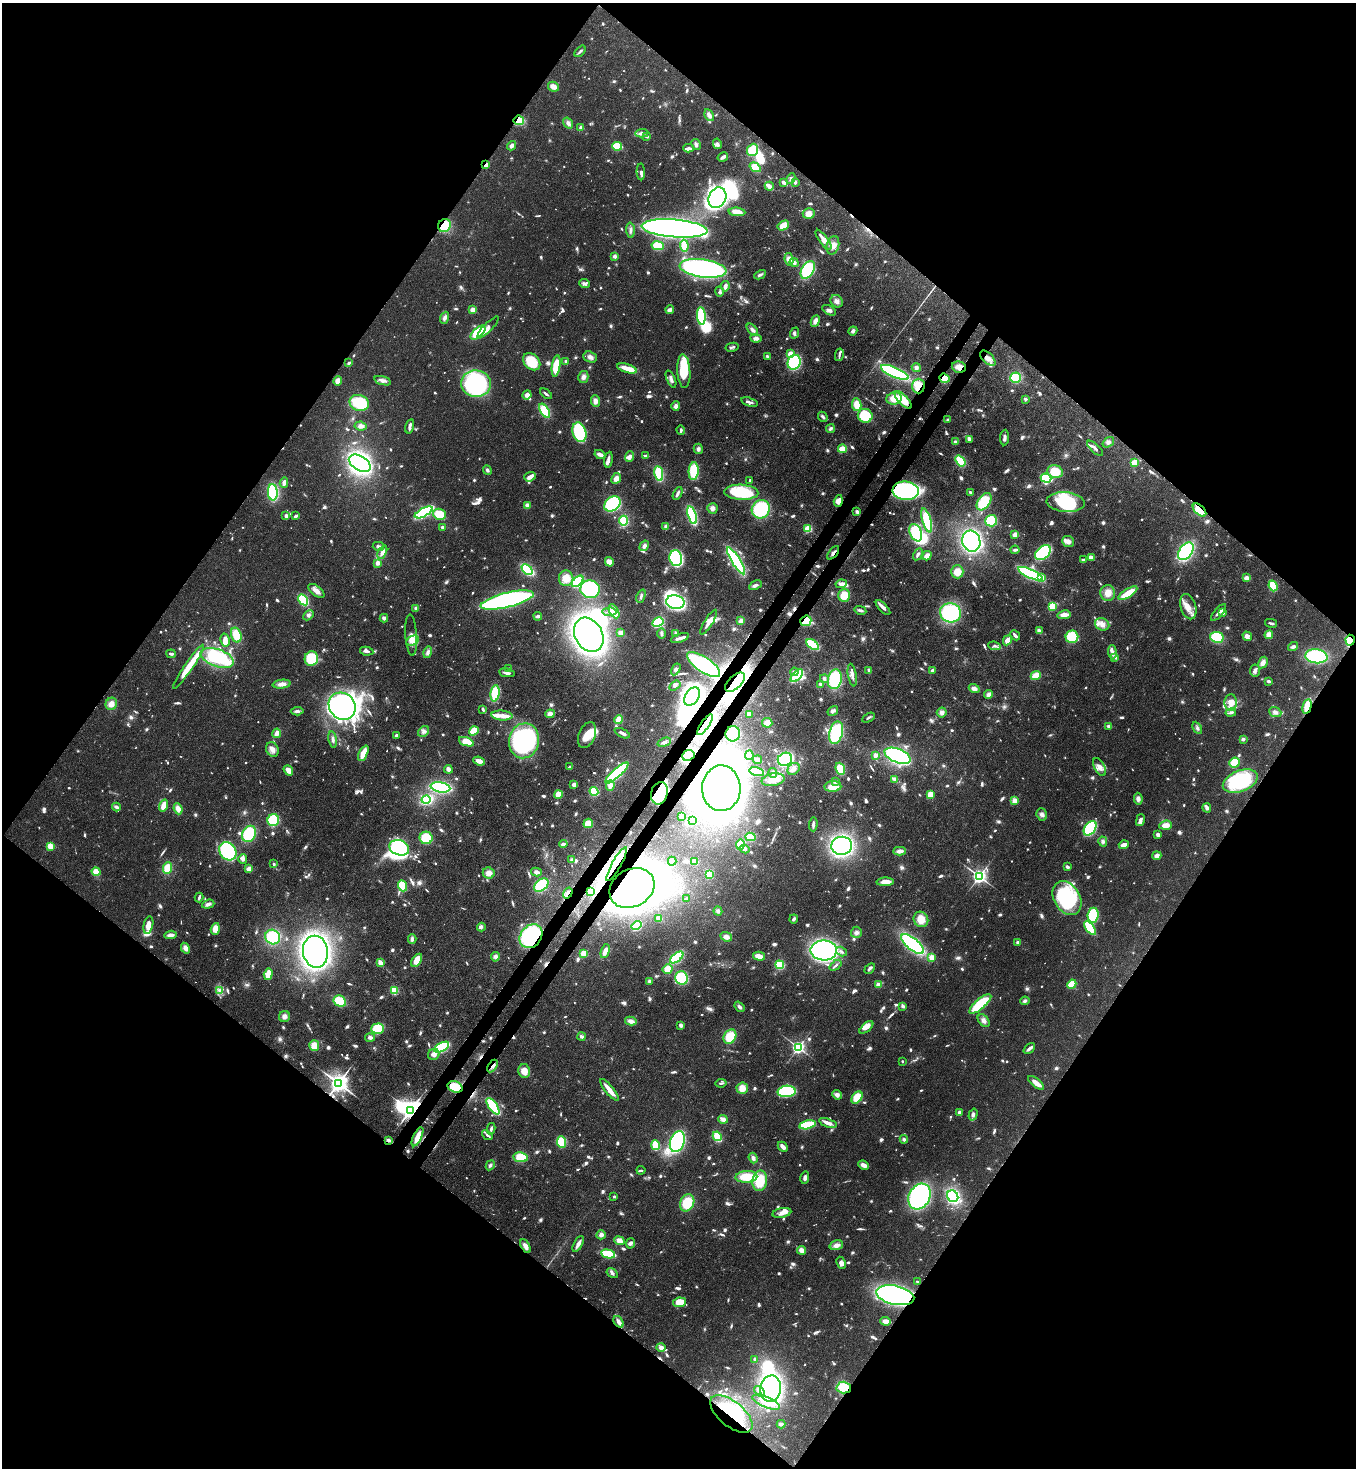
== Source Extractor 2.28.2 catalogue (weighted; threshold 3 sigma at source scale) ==
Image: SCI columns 229-5642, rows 59-5921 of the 6014 x 5992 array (HDU 1 of 3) = the unmasked area's bounding box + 8 px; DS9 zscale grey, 4 x 4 block average (1 PNG px = mean of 4 x 4 image px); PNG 1358 x 1470 px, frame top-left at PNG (2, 3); each listed source drawn as its Kron ellipse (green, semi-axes under 4 px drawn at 4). Shown black and unused: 51% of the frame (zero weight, under 3 of 4 exposures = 7% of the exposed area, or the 3 px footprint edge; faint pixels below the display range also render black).
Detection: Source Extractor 2.28.2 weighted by HDU 2 'WHT'. Background 0.0809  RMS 0.0037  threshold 0.0168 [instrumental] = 3 sigma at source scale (4.5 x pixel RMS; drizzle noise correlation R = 1.50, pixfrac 1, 0.05/0.05 arcsec/px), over >= 5 px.
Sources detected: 1480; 46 too faint to see at this stretch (4 x 4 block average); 31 inside a brighter object's white glare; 3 cosmic-ray / hot-pixel residue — neither listed nor drawn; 24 coinciding with a brighter row at this scale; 87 inside a brighter listed object's ellipse — not listed separately; of the other 1289, all 500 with FLUX_AUTO >= 5.18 (the completeness limit of this list) listed and drawn (789 fainter detections not listed), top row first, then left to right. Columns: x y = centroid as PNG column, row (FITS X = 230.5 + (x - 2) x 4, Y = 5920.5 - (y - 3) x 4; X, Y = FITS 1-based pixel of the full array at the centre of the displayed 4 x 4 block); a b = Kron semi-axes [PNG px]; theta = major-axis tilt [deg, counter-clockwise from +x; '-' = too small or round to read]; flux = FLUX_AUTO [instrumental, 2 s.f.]
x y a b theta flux
580 51 7 3 47 5.3
553 87 6 4 -28 17
709 115 6 4 -59 12
519 120 5 4 - 58
568 123 6 4 -57 9.3
581 127 4 3 - 6.8
642 133 7 4 4 9.1
646 136 3 2 - 9
696 144 6 4 -61 6.5
717 144 5 4 - 8.6
512 146 5 3 - 10
617 146 5 3 - 110
688 148 5 3 - 9.4
753 150 6 5 - 68
723 157 5 2 - 10
486 165 2 2 - 48
755 167 6 4 -34 39
641 172 8 3 -88 7.1
791 179 5 3 - 5.3
784 182 4 2 - 11
795 182 4 3 - 5.8
769 186 4 2 - 40
717 198 10 8 64 520
737 212 8 4 -4 29
809 214 6 5 - 18
444 225 7 6 - 71
783 226 6 4 31 34
675 228 33 9 -4 1700
631 230 8 3 -87 7.8
823 240 12 4 -53 27
833 245 9 6 76 19
658 246 6 4 -10 40
684 246 6 4 -82 35
615 256 4 4 - 6.4
789 259 6 4 -82 19
794 263 5 4 - 8.5
703 268 23 9 -8 750
808 270 10 6 60 170
760 275 6 3 27 6.9
585 283 5 3 - 7.4
725 286 5 3 - 8.5
719 292 5 4 - 5.4
837 301 7 6 - 11
472 310 2 2 - 81
670 310 4 3 - 15
829 310 7 4 -32 7.8
701 316 9 4 -85 140
445 318 6 4 69 8.4
815 321 6 4 66 14
488 327 14 4 46 19
752 330 7 3 -47 8.8
853 331 5 3 - 7.7
478 333 9 4 42 82
794 333 6 3 67 5.5
756 338 6 3 -5 10
732 347 6 2 12 5.5
790 354 4 3 - 20
839 355 6 2 78 5.7
767 356 2 2 - 5.8
590 357 7 5 -21 11
988 358 9 5 -44 17
566 361 2 2 - 7.9
532 362 10 7 -45 72
794 362 7 6 - 190
349 363 3 2 - 6.2
556 366 11 3 83 82
916 367 4 4 - 7.2
959 367 7 5 -13 20
627 368 10 3 -17 45
684 371 17 6 -86 94
895 372 15 5 -24 400
583 377 6 5 - 11
945 378 5 4 - 30
1016 378 5 5 - 110
671 379 9 3 -67 9.2
338 381 5 4 - 18
382 381 9 3 -16 11
476 384 15 13 -5 390
918 386 7 6 - 44
546 394 7 2 -38 5.4
527 395 4 4 - 12
894 398 7 6 - 33
1025 399 3 3 - 6
903 400 11 4 -47 46
595 401 6 4 -84 13
749 402 8 2 -17 7.1
359 403 10 8 -14 160
857 405 6 4 -81 36
676 406 5 4 - 10
545 411 8 4 -58 67
865 416 7 7 - 98
823 417 5 3 - 6.2
948 420 3 2 - 5.2
360 426 6 4 -8 10
410 426 7 3 75 8.4
831 428 5 4 - 5.7
681 430 5 3 - 5.4
579 432 10 6 -71 180
1004 437 8 3 85 9.9
969 439 4 3 - 6.2
955 442 4 4 - 6.1
1108 442 6 4 39 7.3
1095 448 10 3 -43 8.6
698 449 5 4 - 7.6
842 449 4 3 - 43
600 455 5 3 - 15
646 456 4 2 - 9.4
629 457 6 4 68 11
608 460 8 3 83 9.8
960 461 6 3 -52 82
360 463 12 7 -31 600
1134 463 4 3 - 29
487 470 5 3 - 6.4
694 471 9 5 86 89
1055 472 8 6 -17 44
659 474 7 4 -81 110
530 477 6 4 19 12
616 478 6 4 64 14
1046 478 5 3 - 180
750 480 2 2 - 8.2
284 483 5 3 - 11
906 491 13 9 -4 520
273 492 8 5 -87 180
741 492 17 7 -3 130
971 492 3 2 - 5.7
678 493 7 2 62 5.9
838 501 6 4 73 15
984 502 10 6 55 120
1066 502 19 10 -4 120
612 504 9 6 38 370
527 505 4 3 - 11
712 508 5 5 - 11
761 509 9 9 - 160
1199 510 8 4 -43 64
424 512 10 3 29 250
857 512 3 3 - 6.9
439 514 6 5 - 65
692 515 9 3 -73 190
286 516 3 2 - 16
296 516 3 2 - 8.7
927 520 12 4 -73 97
624 521 5 3 - 140
991 521 6 6 - 78
442 527 2 2 - 24
666 527 4 3 - 9
808 529 2 2 - 170
916 533 9 5 -66 100
1015 534 4 4 - 12
971 541 10 9 - 360
1068 541 6 5 - 12
378 546 6 3 -14 6.8
644 546 5 4 - 11
1015 550 4 2 - 5.9
1186 551 10 6 55 290
382 552 7 4 65 14
833 553 8 2 50 7.6
1043 553 9 6 40 250
918 554 6 3 60 6.5
927 556 5 3 - 13
1091 557 4 2 - 20
676 558 8 6 -78 310
1083 560 4 3 - 6.6
736 561 15 4 -58 340
609 562 5 4 - 20
377 563 2 2 - 47
527 569 6 4 -43 130
957 572 6 6 - 28
1030 574 13 4 -25 450
1042 577 2 2 - 26
566 578 8 7 - 38
1247 578 4 3 - 19
578 581 7 4 45 110
841 584 6 3 10 13
755 585 7 3 27 8.2
1273 586 5 4 - 77
590 589 9 9 - 210
316 591 9 5 -38 16
1108 593 8 7 - 24
1128 593 11 3 33 65
844 595 6 6 - 42
641 596 7 2 67 6.4
303 600 6 3 -58 170
507 600 27 7 14 710
675 602 9 7 -11 350
1052 606 4 3 - 72
1188 607 13 8 -73 26
416 608 4 4 - 5.5
883 608 9 3 -47 12
860 610 6 3 -13 6.7
614 611 7 4 -60 39
610 612 7 3 3 8.2
1218 612 10 2 50 12
1223 612 4 3 - 12
950 613 10 9 - 230
308 615 6 3 45 5.6
1064 615 7 4 8 15
538 616 4 2 - 9.5
384 618 4 4 - 7.1
741 621 4 4 - 11
806 621 5 5 - 130
658 622 6 4 30 200
708 622 14 4 59 17
1271 623 6 2 -13 5.8
1102 624 7 6 - 14
1039 631 4 2 - 12
620 633 2 2 - 67
662 633 5 3 - 6.4
676 633 3 3 - 6
236 635 7 5 -74 47
411 635 20 6 -86 19
589 635 18 13 -59 1100
1015 635 5 2 - 11
1269 635 4 3 - 20
1247 636 5 4 - 11
1072 637 6 6 - 120
1217 637 7 5 -8 130
680 638 9 3 18 14
225 640 6 4 -77 17
1007 640 5 3 - 18
1350 640 5 4 - 100
412 641 7 4 27 20
813 645 7 3 -37 100
994 646 6 3 -7 6.1
1293 647 5 3 - 7.7
367 651 7 3 -10 8.2
428 652 6 4 74 8.2
1112 652 7 3 -86 8.8
171 654 5 2 - 7.8
1316 656 11 7 -6 220
1115 657 4 2 - 7.2
217 658 17 8 -19 200
311 659 7 6 - 96
1263 663 6 4 59 15
703 664 19 7 -34 240
189 667 26 4 55 71
509 669 3 2 - 6.9
676 669 6 4 59 7.3
869 670 3 2 - 8.4
932 670 4 3 - 6.6
1255 671 6 5 - 8.3
794 672 4 3 - 7
507 673 8 2 -9 11
852 675 11 3 -80 11
797 676 8 4 45 140
1036 676 5 3 - 43
824 679 4 3 - 5.3
835 679 10 7 78 140
1268 681 3 2 - 6.4
735 682 12 6 43 610
282 684 9 4 7 16
820 684 3 3 - 6
675 685 6 3 33 6.8
974 688 5 4 - 11
495 693 8 4 83 75
989 694 5 3 - 12
692 696 10 6 57 350
1231 702 8 6 -87 24
111 704 6 5 - 18
342 706 14 12 -46 760
1307 707 7 3 78 53
483 709 3 2 - 6.4
297 711 6 3 5 6.4
833 711 6 3 33 9.9
942 712 5 5 - 12
1231 712 5 4 - 6.3
1275 712 6 5 - 11
550 714 5 4 - 16
749 714 3 3 - 11
502 716 10 5 -4 16
868 718 7 2 30 5.5
619 719 4 3 - 25
767 723 5 4 - 19
705 725 12 4 56 44
1109 726 3 3 - 6.2
1197 728 6 3 -62 6.3
424 731 6 5 - 9
474 731 5 4 - 46
277 733 5 3 - 20
622 733 8 2 -26 8.6
836 733 11 6 75 180
733 734 7 7 - 85
396 735 3 2 - 5.6
587 735 14 8 68 48
333 739 8 3 -81 7.3
1243 739 3 3 - 6.3
524 741 18 15 77 320
466 742 8 4 -19 42
664 742 7 3 19 8.6
272 749 7 6 - 13
363 753 8 3 65 45
688 755 6 5 - 230
749 755 5 3 - 19
875 755 2 2 - 40
898 756 14 7 -22 420
785 759 7 6 - 270
757 760 5 3 - 8.8
479 761 6 3 -21 17
1235 763 5 5 - 61
570 767 3 2 - 5.8
1100 767 10 5 -61 16
448 769 4 3 - 15
794 769 6 5 - 14
840 769 6 4 -69 62
288 770 5 3 - 25
757 772 7 3 -15 95
617 773 15 3 42 400
773 773 5 4 - 7.2
773 780 11 6 11 30
895 780 2 2 - 18
835 781 4 3 - 7.1
1240 781 18 10 21 220
574 784 3 3 - 11
610 785 5 4 - 15
440 787 10 5 -10 250
833 787 8 5 3 41
721 788 23 19 89 1600
594 791 4 3 - 110
659 793 11 8 75 270
558 794 4 3 - 30
930 795 3 3 - 38
1138 799 6 4 -83 9.8
426 800 4 3 - 160
1015 801 4 4 - 15
164 806 6 3 72 39
116 807 4 3 - 5.8
1207 808 5 4 - 6.7
178 809 6 4 -67 19
1042 814 6 5 - 9.5
681 817 3 3 - 7.7
273 820 6 6 - 100
1140 820 6 3 77 12
692 821 4 3 - 46
588 823 5 4 - 35
813 824 7 3 88 7.2
1166 825 6 4 6 18
1090 828 8 5 55 250
249 834 8 6 66 140
1158 835 4 3 - 6.9
751 837 5 4 - 51
426 838 6 6 - 79
1103 842 5 4 - 6.3
563 844 4 3 - 6.3
740 845 5 3 - 63
1124 845 5 3 - 19
50 846 2 2 - 38
842 846 10 9 - 460
399 848 10 7 -20 280
745 849 5 3 - 8.1
228 851 9 8 - 210
900 851 6 3 2 14
1157 856 4 3 - 11
243 859 5 4 - 7.4
571 859 2 2 - 16
672 861 4 3 - 7.6
695 862 3 3 - 32
274 864 2 2 - 12
617 864 19 4 61 40
1067 867 4 3 - 5.6
168 868 6 4 86 37
249 869 3 3 - 15
96 872 4 4 - 26
536 872 5 3 - 9.3
489 873 6 5 - 17
709 874 4 3 - 98
979 876 3 3 - 1000
885 882 8 3 3 28
541 885 8 5 41 110
402 886 5 4 - 88
632 888 23 18 29 1600
591 891 4 4 - 14
568 893 6 3 57 8
199 897 5 2 - 5.8
1067 898 18 13 -60 230
686 899 3 2 - 5.8
208 904 6 3 19 9.8
718 911 4 4 - 6.5
1093 915 7 5 85 120
659 918 2 2 - 41
794 919 4 3 - 5.4
921 919 8 7 - 33
148 925 9 4 78 25
637 926 5 3 - 130
481 927 4 3 - 5.7
1090 928 8 3 -52 100
215 929 6 4 73 26
856 932 5 5 - 9.8
170 935 6 3 7 15
531 936 13 10 51 330
273 937 8 7 - 110
726 937 6 4 -22 12
412 939 5 3 - 6.7
1018 943 3 3 - 8.2
913 944 14 6 -40 340
185 948 5 4 - 15
824 950 13 10 -1 740
605 951 7 3 72 18
315 952 16 12 -80 800
841 952 6 2 -34 6.5
584 954 3 2 - 54
759 956 6 3 -16 28
495 957 5 4 - 9.5
677 957 8 3 38 140
932 957 2 2 - 81
417 960 7 4 57 40
380 963 3 2 - 40
780 965 4 4 - 83
836 965 7 2 38 6.7
870 968 6 2 44 8.4
668 969 5 5 - 29
268 974 6 3 73 33
682 978 6 6 - 120
649 981 4 3 - 6.5
878 984 2 2 - 56
1072 984 5 4 - 43
219 990 4 3 - 6.1
394 990 3 3 - 57
340 1001 6 5 - 61
1025 1001 4 4 - 6.2
980 1004 14 5 40 140
903 1006 3 3 - 7
739 1007 6 3 -52 7.3
284 1016 6 5 - 12
631 1021 6 4 -14 13
984 1021 7 4 -50 10
681 1025 3 3 - 7.8
866 1027 8 2 41 15
378 1029 6 5 - 76
370 1037 5 3 - 9.2
582 1037 4 2 - 8.3
730 1037 7 6 - 70
314 1046 5 5 - 28
442 1047 8 4 29 200
798 1047 2 2 - 730
1029 1048 7 2 42 10
434 1054 6 5 - 11
902 1061 2 2 - 9
492 1066 7 2 56 5.8
524 1071 7 6 - 28
338 1083 3 3 - 1900
721 1083 5 2 - 5.5
1036 1083 10 3 -39 19
455 1087 8 5 -19 49
742 1088 6 5 - 27
609 1090 14 3 -50 32
787 1091 9 5 5 170
837 1095 5 4 - 12
857 1097 7 4 53 46
493 1106 10 4 -55 160
410 1110 2 2 - 1500
960 1112 3 3 - 9.1
973 1115 6 4 73 7.5
723 1119 5 4 - 11
828 1123 9 4 -19 14
808 1125 8 3 12 190
491 1129 6 2 79 5.5
487 1135 6 2 -39 5.6
717 1136 5 4 - 46
418 1137 10 3 65 32
904 1139 4 3 - 6.5
389 1140 2 2 - 14
561 1142 6 4 -83 97
677 1142 11 7 72 380
656 1145 5 3 - 75
783 1147 5 3 - 14
521 1157 7 5 -9 59
753 1158 5 3 - 8.8
490 1165 5 3 - 5.9
863 1165 6 3 -24 15
641 1170 4 2 - 5.3
746 1177 11 6 4 60
805 1178 6 3 78 9.5
760 1181 10 7 79 80
919 1196 13 10 61 410
953 1196 6 5 - 200
614 1197 2 2 - 11
687 1203 9 7 65 74
782 1213 9 4 11 15
601 1235 4 4 - 9.8
619 1241 5 4 - 22
630 1243 5 3 - 8.2
578 1244 9 2 61 18
836 1245 7 4 16 14
525 1246 7 4 -59 15
801 1250 4 3 - 15
608 1254 7 3 -12 180
841 1263 6 4 -63 13
612 1273 6 3 -33 6.8
917 1282 2 2 - 6.4
895 1295 19 9 -13 830
679 1302 6 5 - 49
885 1321 5 3 - 20
619 1322 6 3 -55 16
661 1347 5 4 - 12
755 1359 3 3 - 5.9
844 1388 7 6 - 58
771 1389 13 10 84 640
760 1391 6 2 -43 5.5
766 1402 14 5 -23 30
731 1414 25 12 -39 110
781 1424 4 3 - 7.8
Overlapping masked pixels (flux is a lower limit): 36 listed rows (the first 20) at x y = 519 120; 486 165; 444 225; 988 358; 959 367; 945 378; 918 386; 906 491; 838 501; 1199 510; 833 553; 806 621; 1350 640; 735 682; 692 696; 1307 707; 705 725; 733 734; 688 755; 721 788